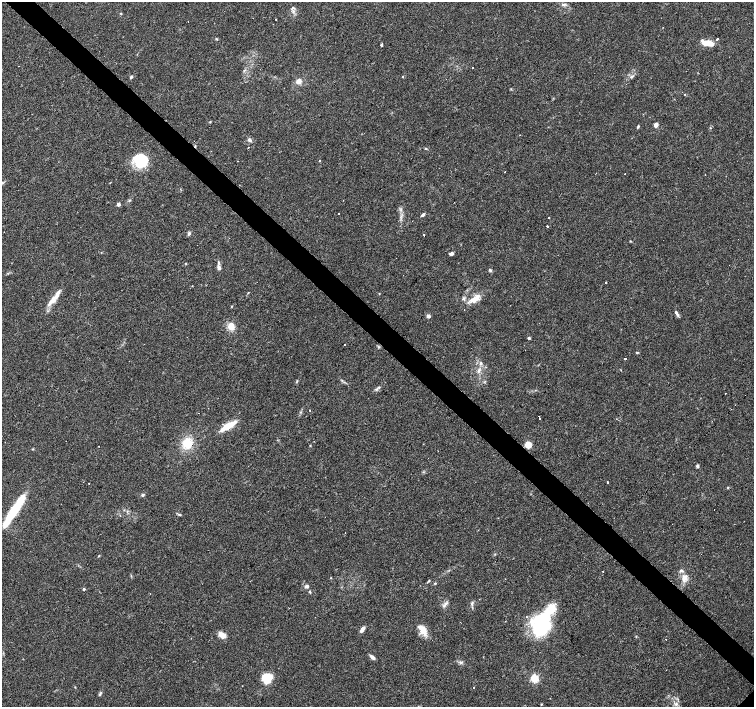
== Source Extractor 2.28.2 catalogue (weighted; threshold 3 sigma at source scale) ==
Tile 11 of 4 x 4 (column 3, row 3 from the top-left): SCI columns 3011-4514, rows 1566-2975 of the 6022 x 6015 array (HDU 1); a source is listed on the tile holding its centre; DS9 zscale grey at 2 x 2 block average (1 PNG px = mean of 2 x 2 image px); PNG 756 x 709 px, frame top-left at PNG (2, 2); no overlay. Shown black and unused: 4% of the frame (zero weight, under 3 of 4 exposures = <1% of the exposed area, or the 3 px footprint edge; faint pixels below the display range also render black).
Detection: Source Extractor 2.28.2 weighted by HDU 2 'WHT'; one run over the whole footprint, this tile lists its part. Background 0.0253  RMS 0.0033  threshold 0.0148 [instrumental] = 3 sigma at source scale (4.5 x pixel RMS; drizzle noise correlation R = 1.50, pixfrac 1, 0.0396/0.0396 arcsec/px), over >= 5 px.
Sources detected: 111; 4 inside a brighter object's white glare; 12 cosmic-ray / hot-pixel residue — not listed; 6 inside a brighter listed object's ellipse — not listed separately; the other 89 listed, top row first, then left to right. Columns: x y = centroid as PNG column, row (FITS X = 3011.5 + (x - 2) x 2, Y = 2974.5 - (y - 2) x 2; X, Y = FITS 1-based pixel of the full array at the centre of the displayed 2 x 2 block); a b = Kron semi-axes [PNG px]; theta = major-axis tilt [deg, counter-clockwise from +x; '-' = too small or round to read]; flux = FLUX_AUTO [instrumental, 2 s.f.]
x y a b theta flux
563 5 6 3 -19 1.5
292 8 4 2 - 0.73
293 11 4 2 - 0.88
121 13 2 2 - 0.51
276 20 2 2 - 0.35
216 39 3 2 - 0.54
717 39 2 2 - 3.3
708 43 10 5 -8 11
381 45 2 2 - 5.1
18 66 2 2 - 0.32
473 67 2 2 - 1.5
244 70 3 3 - 0.7
632 76 4 2 - 0.85
131 77 4 3 - 1
403 77 2 2 - 0.44
299 81 7 6 - 3.8
210 122 3 2 - 0.5
656 125 3 3 - 8.2
638 127 4 3 - 0.82
250 140 6 4 -49 1.9
426 149 3 2 - 0.56
140 160 14 12 -59 32
319 161 2 2 - 1.5
625 174 2 2 - 0.3
129 200 3 2 - 0.6
118 204 2 2 - 5.3
401 210 4 3 - 1.2
339 214 2 2 - 0.84
423 215 5 3 - 1.7
549 217 2 2 - 4
547 226 2 2 - 6.9
189 233 5 4 - 1.4
424 235 2 2 - 3
197 245 2 2 - 2.3
451 253 4 3 - 1.9
219 268 7 4 -67 2.4
490 270 5 4 - 1.1
606 283 2 2 - 1.8
379 293 3 2 - 0.34
474 300 11 6 17 7.2
51 302 21 7 47 7.5
232 306 3 2 - 0.43
677 313 9 3 -60 1.8
428 316 5 4 - 1.8
231 326 10 8 -74 6.7
529 338 2 2 - 2
345 344 2 2 - 0.35
637 353 3 3 - 0.66
625 359 2 2 - 1.6
481 363 4 3 - 1.2
479 371 6 4 56 1.8
297 381 4 2 - 0.66
379 387 3 2 - 0.67
310 411 2 2 - 0.4
539 416 2 2 - 0.37
539 418 2 2 - 0.67
228 426 15 4 31 18
187 443 11 9 90 16
310 445 3 2 - 0.4
528 445 3 3 - 30
697 466 4 3 - 1.6
607 482 2 2 - 2.6
89 483 2 2 - 0.5
728 488 3 3 - 0.54
143 495 4 3 - 1.2
14 510 24 8 56 27
180 514 5 3 - 1
99 556 3 2 - 0.52
602 571 2 2 - 0.94
684 578 10 7 67 5.3
429 581 4 2 - 0.65
435 583 3 2 - 0.58
307 586 4 4 - 2
84 589 3 3 - 0.83
310 592 4 3 - 0.78
472 603 6 2 48 0.98
445 605 8 3 49 2.1
540 623 24 10 -15 34
362 629 7 4 55 3.3
423 630 17 7 -56 8.3
222 635 10 6 -35 5.1
372 657 7 3 -41 2.8
461 662 5 2 - 1
267 678 9 9 - 16
534 678 3 3 - 46
242 686 2 2 - 0.22
474 687 2 2 - 3.2
100 694 5 3 - 1.2
541 704 2 2 - 0.61
Diffuse or blended objects may show on this block-average render without a row.